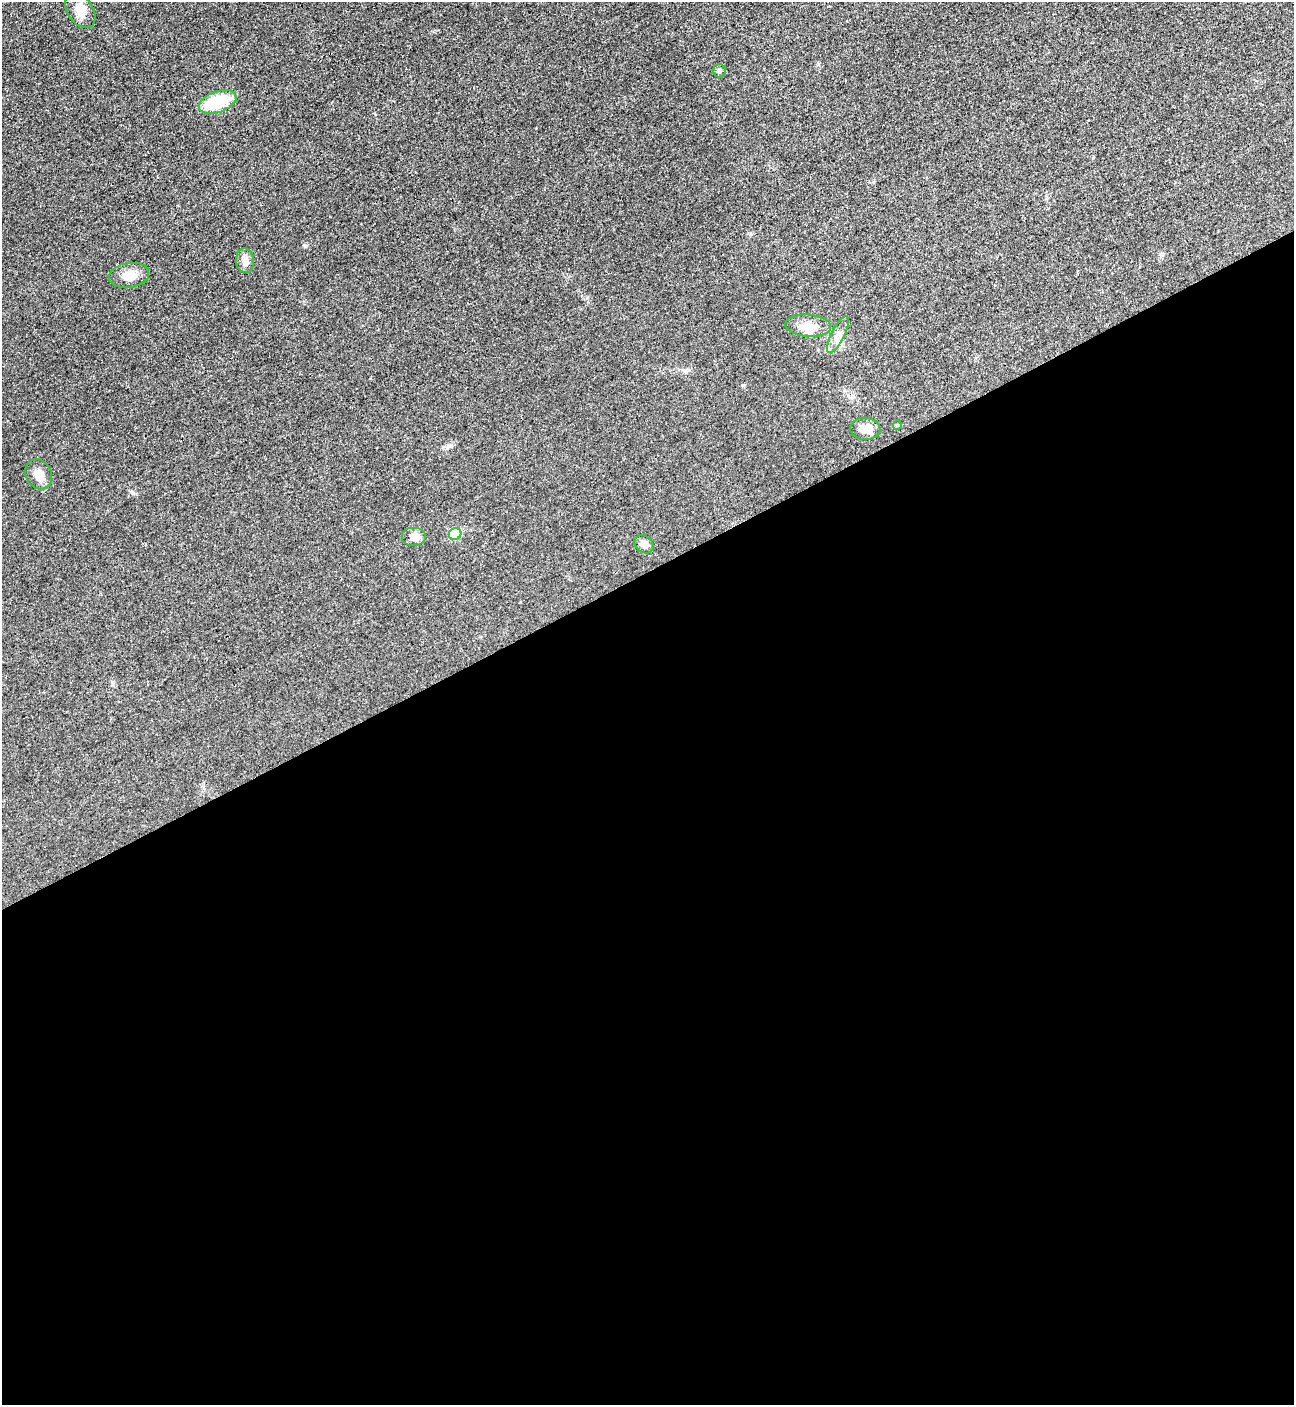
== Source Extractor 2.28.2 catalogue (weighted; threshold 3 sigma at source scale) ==
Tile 15 of 4 x 4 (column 3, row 4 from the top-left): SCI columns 2744-4035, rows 22-1424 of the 5627 x 5645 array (HDU 1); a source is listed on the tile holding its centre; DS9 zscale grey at full resolution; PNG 1296 x 1407 px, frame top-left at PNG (2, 2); each listed source drawn as its Kron ellipse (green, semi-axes under 4 px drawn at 4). Shown black and unused: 59% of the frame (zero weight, under 3 of 4 exposures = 1% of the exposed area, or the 3 px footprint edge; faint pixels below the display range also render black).
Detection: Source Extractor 2.28.2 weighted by HDU 2 'WHT'; one run over the whole footprint, this tile lists its part. Background 0.035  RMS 0.0048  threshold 0.0217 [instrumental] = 3 sigma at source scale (4.5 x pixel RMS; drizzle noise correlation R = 1.50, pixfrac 1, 0.05/0.05 arcsec/px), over >= 5 px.
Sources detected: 14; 1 inside a brighter listed object's ellipse — not listed separately; the other 13 listed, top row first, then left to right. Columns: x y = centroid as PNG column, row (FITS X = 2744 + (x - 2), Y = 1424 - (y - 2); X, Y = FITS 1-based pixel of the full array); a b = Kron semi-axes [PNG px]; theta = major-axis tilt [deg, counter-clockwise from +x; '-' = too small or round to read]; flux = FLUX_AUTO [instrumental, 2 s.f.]
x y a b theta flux
80 10 20 12 -57 6
719 70 7 6 - 1.1
218 102 20 10 20 19
245 261 12 9 -83 2.8
129 275 20 12 9 5.6
808 326 23 11 -4 6.4
838 334 20 6 63 3.3
897 425 5 4 - 0.51
865 429 15 11 -3 5.2
39 474 16 12 -62 4.5
455 534 6 5 - 16
414 536 12 9 0 3.6
644 544 10 8 -41 2.8
Unlisted compact peaks at least as high as the median listed source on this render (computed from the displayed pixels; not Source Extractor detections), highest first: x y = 305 246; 132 492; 451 445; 743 385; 818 64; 1160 254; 112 682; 1093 158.